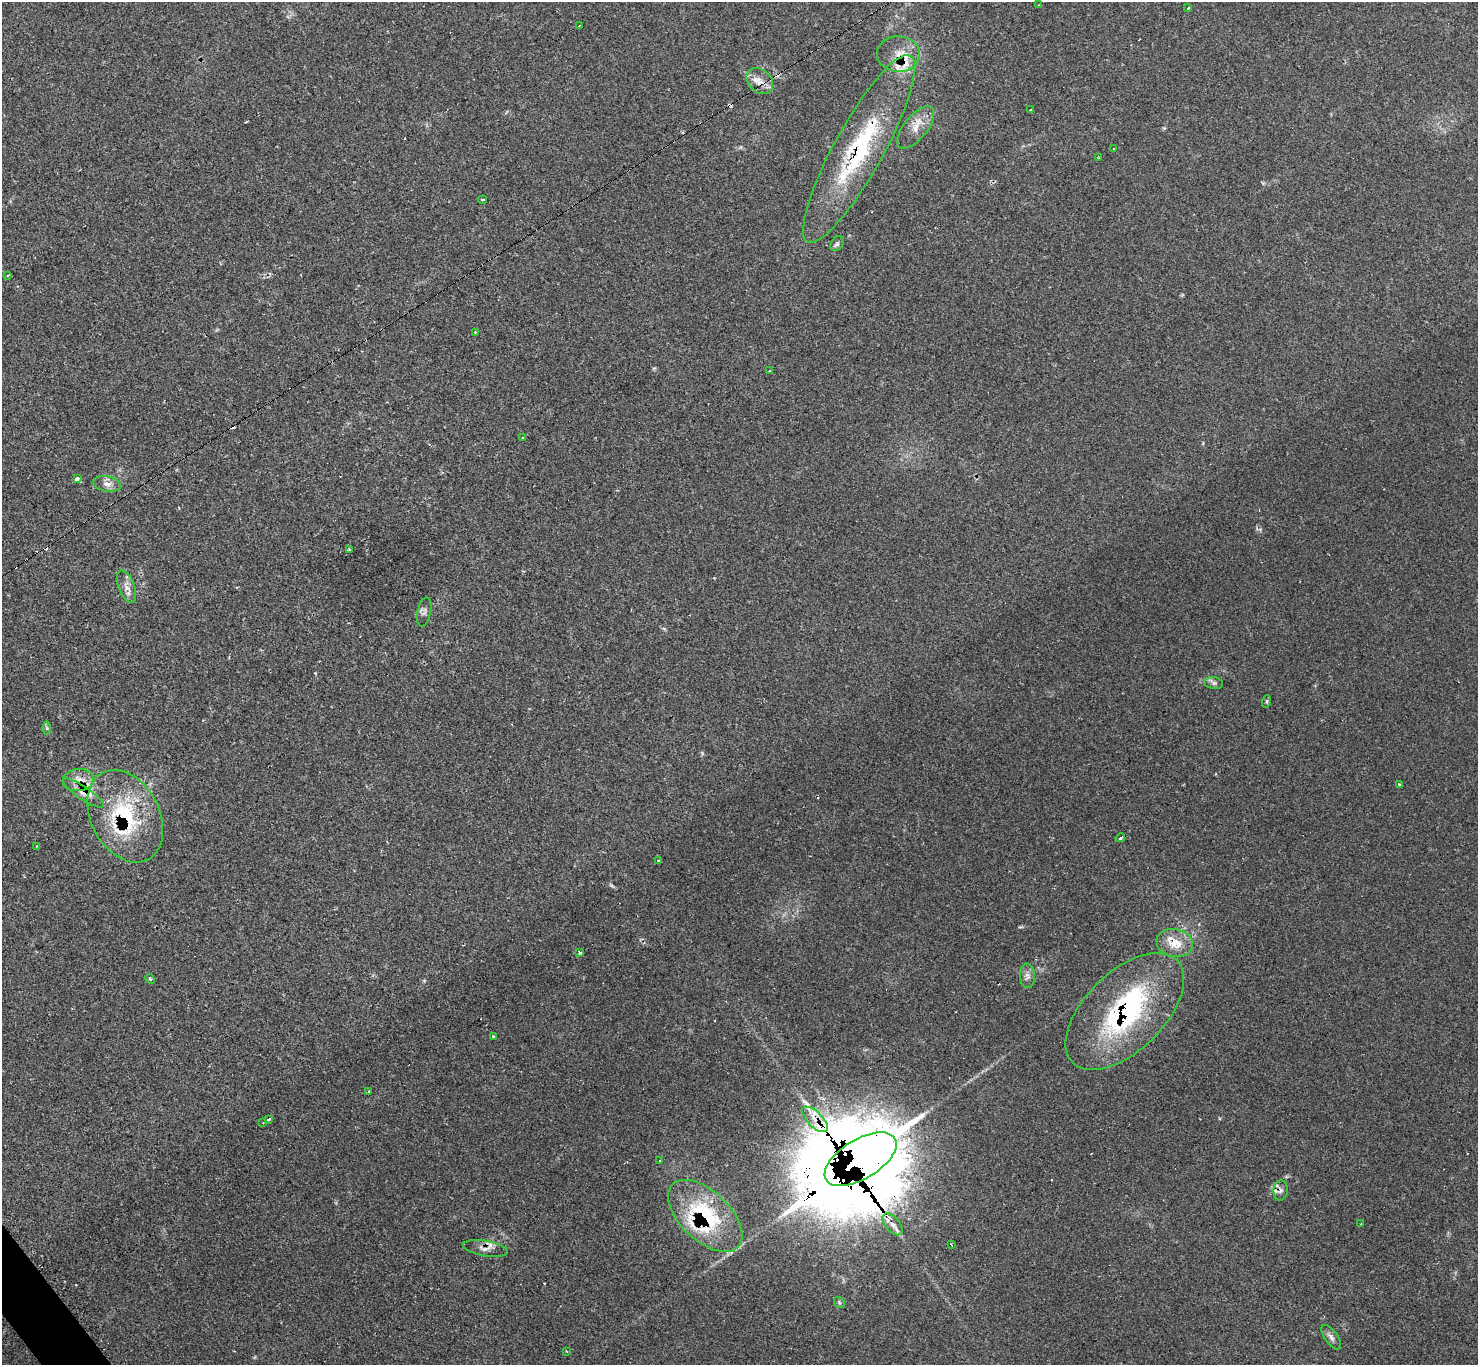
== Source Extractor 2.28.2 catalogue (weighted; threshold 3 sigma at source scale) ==
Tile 7 of 4 x 4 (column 3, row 2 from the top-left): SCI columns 2955-4430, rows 2880-4242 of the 5917 x 5907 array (HDU 1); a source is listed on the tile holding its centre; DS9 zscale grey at full resolution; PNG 1480 x 1367 px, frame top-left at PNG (2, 2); each listed source drawn as its Kron ellipse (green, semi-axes under 4 px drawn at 4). Shown black and unused: <1% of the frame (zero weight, under 2 of 3 exposures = <1% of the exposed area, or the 3 px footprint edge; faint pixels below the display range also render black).
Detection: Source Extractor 2.28.2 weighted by HDU 2 'WHT'; one run over the whole footprint, this tile lists its part. Background 0.0673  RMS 0.0062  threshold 0.0279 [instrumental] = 3 sigma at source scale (4.5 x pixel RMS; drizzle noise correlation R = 1.50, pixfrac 1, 0.05/0.05 arcsec/px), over >= 5 px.
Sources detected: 67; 1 inside a brighter object's white glare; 7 cosmic-ray / hot-pixel residue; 1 long thin detection or spike segment (spike, bleed or trail) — neither listed nor drawn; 6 inside a brighter listed object's ellipse — not listed separately; the other 52 listed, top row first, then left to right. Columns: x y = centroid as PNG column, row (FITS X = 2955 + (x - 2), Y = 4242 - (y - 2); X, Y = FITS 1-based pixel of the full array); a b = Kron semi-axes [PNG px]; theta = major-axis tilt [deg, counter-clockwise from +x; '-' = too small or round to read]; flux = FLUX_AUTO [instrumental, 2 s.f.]
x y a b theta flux
1039 5 3 3 - 0.91
1188 8 3 2 - 1.5
579 25 3 2 - 0.68
898 54 21 18 -2 12
760 81 15 11 -44 6.1
1030 110 3 3 - 2.4
916 128 25 11 51 8.5
1114 148 3 3 - 1.7
859 149 106 24 61 82
1099 158 4 3 - 2.9
482 200 4 3 - 0.75
837 244 8 6 55 1.4
8 275 3 2 - 0.63
475 332 3 3 - 0.64
769 371 3 3 - 2.5
522 438 3 3 - 1.4
77 479 4 3 - 3.1
107 484 14 7 -10 3.7
350 550 3 3 - 5.5
127 587 17 8 -69 4.3
424 612 15 6 77 2.3
1214 683 9 6 -9 1.6
1267 701 6 4 71 0.8
47 728 6 4 -88 0.99
78 780 16 11 6 6.5
1399 784 3 3 - 0.82
83 793 24 6 -34 5.2
125 816 49 34 -62 62
1120 838 5 3 - 3
37 846 4 3 - 1.5
659 861 3 3 - 2.3
1175 943 18 14 -10 12
579 952 4 3 - 1.7
1027 976 12 7 -88 2.9
150 979 5 4 - 0.81
1125 1011 73 39 44 110
493 1037 4 3 - 0.87
368 1091 3 2 - 1.5
268 1119 3 3 - 1.4
815 1119 16 7 -45 7.2
263 1123 3 3 - 1.5
861 1159 40 20 31 15000
660 1161 4 2 - 0.57
1281 1190 10 7 85 2.5
705 1216 45 24 -44 55
892 1224 13 7 -50 3.8
1361 1224 3 2 - 0.57
951 1245 4 2 - 0.56
485 1249 23 7 -10 4.5
839 1302 6 4 -47 0.92
1331 1337 14 6 -54 2.7
566 1351 3 2 - 0.6
Overlapping masked pixels (flux is a lower limit): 11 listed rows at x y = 898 54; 859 149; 78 780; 83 793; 125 816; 1125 1011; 815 1119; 861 1159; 1281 1190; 705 1216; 485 1249